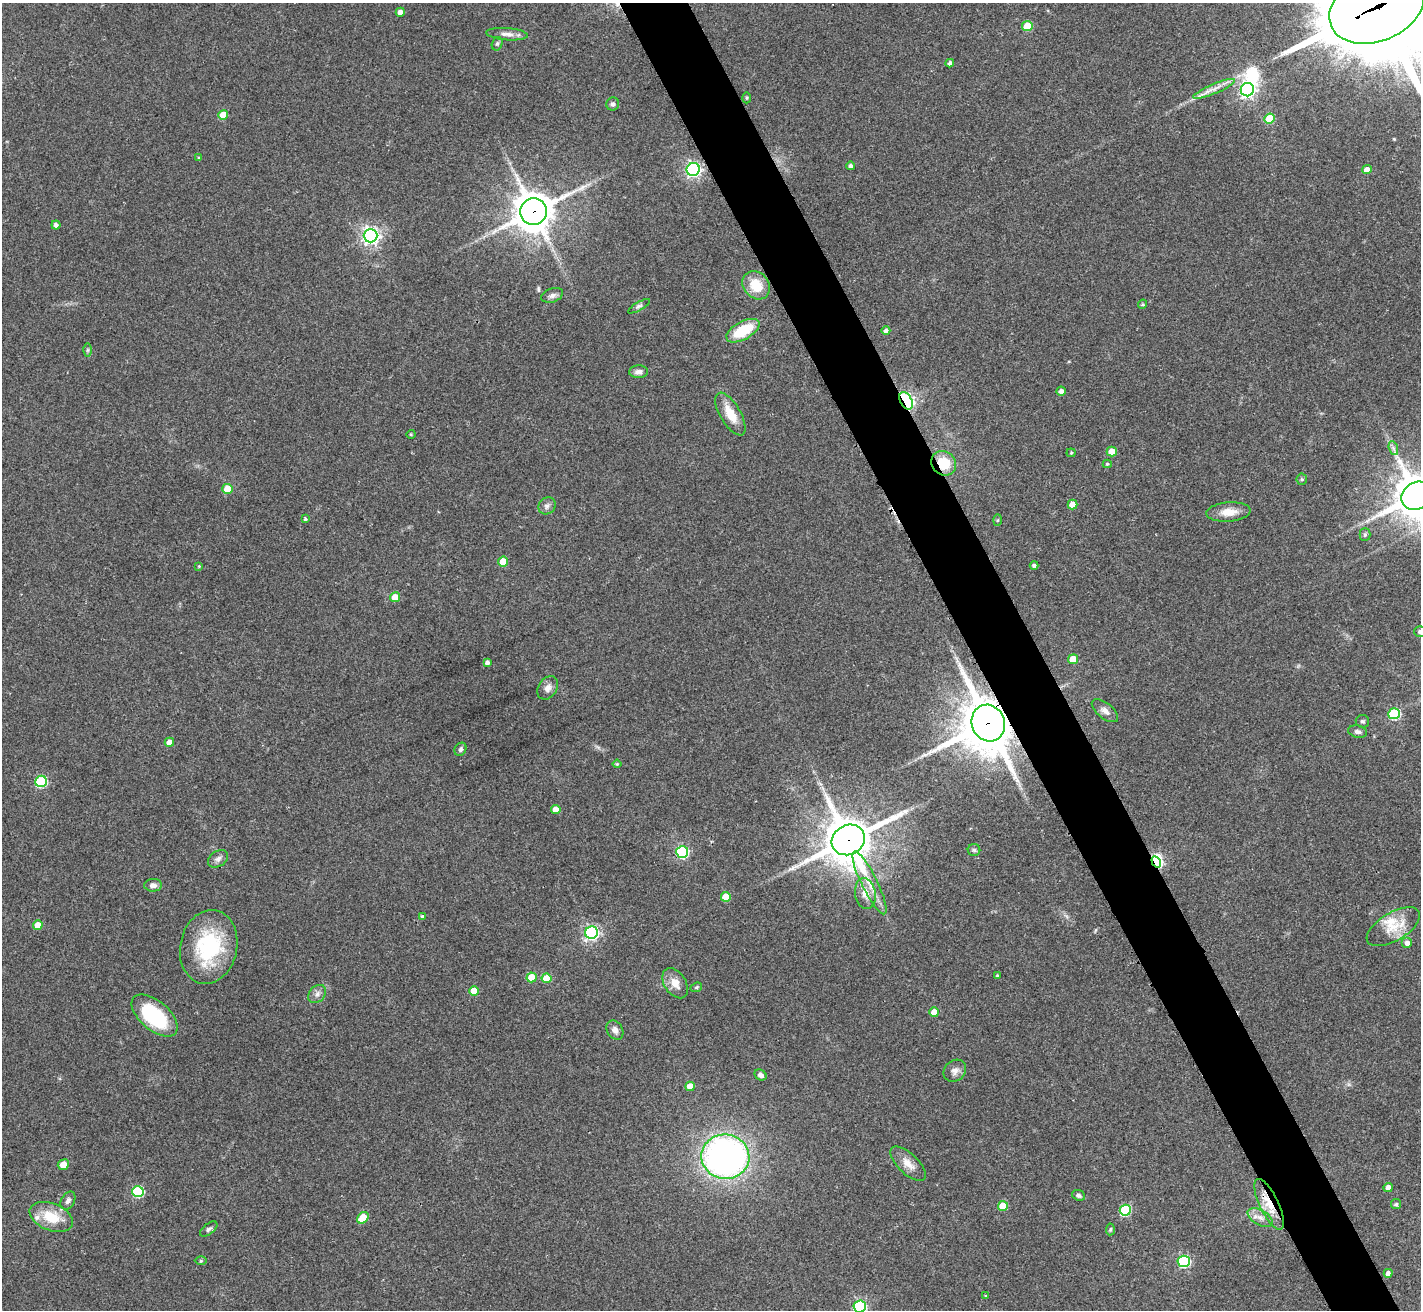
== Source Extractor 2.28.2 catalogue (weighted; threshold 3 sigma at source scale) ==
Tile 6 of 4 x 4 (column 2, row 2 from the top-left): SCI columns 1438-2856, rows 2925-4232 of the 5709 x 5715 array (HDU 1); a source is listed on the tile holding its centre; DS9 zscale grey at full resolution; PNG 1423 x 1312 px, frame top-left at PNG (2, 3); each listed source drawn as its Kron ellipse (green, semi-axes under 4 px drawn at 4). Shown black and unused: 5% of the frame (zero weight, under 2 of 3 exposures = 2% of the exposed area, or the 3 px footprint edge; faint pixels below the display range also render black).
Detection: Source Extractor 2.28.2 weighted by HDU 2 'WHT'; one run over the whole footprint, this tile lists its part. Background 0.0398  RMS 0.0066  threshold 0.0298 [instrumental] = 3 sigma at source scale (4.5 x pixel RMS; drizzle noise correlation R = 1.50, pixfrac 1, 0.05/0.05 arcsec/px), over >= 5 px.
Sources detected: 118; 2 inside a brighter object's white glare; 2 long thin detections or spike segments (spike, bleed or trail) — neither listed nor drawn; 2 inside a brighter listed object's ellipse — not listed separately; the other 112 listed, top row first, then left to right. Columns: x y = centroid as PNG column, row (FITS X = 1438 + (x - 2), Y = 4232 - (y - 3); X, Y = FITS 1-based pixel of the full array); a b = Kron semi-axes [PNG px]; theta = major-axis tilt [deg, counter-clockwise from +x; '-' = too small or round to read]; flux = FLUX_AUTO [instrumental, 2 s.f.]
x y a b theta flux
1377 7 49 34 23 19000
400 12 4 4 - 3.6
1027 26 5 5 - 24
507 34 21 6 -4 4.3
497 44 7 5 74 1.2
950 63 4 4 - 1.9
1214 89 22 5 23 5.4
1247 90 7 6 - 220
747 98 5 3 - 0.71
613 104 6 6 - 2
223 115 5 5 - 12
1270 119 5 5 - 24
199 158 4 4 - 0.77
851 166 4 4 - 1.9
693 169 6 6 - 180
1367 170 5 4 - 5
534 212 13 13 - 1600
56 225 4 4 - 2.2
371 236 7 7 - 260
756 285 15 12 -46 16
552 295 11 6 20 2.7
1142 304 5 3 - 0.7
639 306 12 4 29 1.7
743 331 18 9 29 24
886 331 4 4 - 1.8
88 350 6 4 89 1
639 372 9 6 3 3.1
1061 391 4 4 - 2.3
906 401 9 6 -60 160
730 414 24 10 -59 12
411 434 4 4 - 0.7
1393 448 7 4 -71 1.6
1112 452 5 5 - 11
1071 453 4 4 - 0.76
944 463 13 11 -42 17
1107 464 4 4 - 0.82
1302 479 5 5 - 0.92
228 489 5 5 - 16
1417 496 16 13 32 2600
1073 504 5 5 - 9.1
547 506 9 8 - 2.4
1228 512 22 9 4 9.3
305 519 4 3 - 1.3
997 520 6 4 88 0.78
1365 534 6 5 - 1.2
503 562 5 5 - 14
1034 565 4 4 - 1.4
199 566 4 3 - 0.54
395 597 5 5 - 10
1420 631 6 5 - 1.2
1073 659 5 5 - 12
487 662 4 4 - 2.3
548 688 12 9 57 3.8
1105 711 15 7 -38 3.8
1394 714 6 5 - 59
1362 721 7 6 - 1.4
988 723 18 16 -68 3200
1358 732 9 6 -12 2.2
169 742 5 4 - 5.2
460 749 7 5 62 1.7
617 764 4 4 - 0.79
41 781 6 5 - 60
556 809 4 4 - 6.9
848 840 17 14 29 2500
974 850 6 6 - 1.4
682 852 6 6 - 82
218 859 11 7 32 2.8
1156 862 6 4 -58 93
869 883 35 8 -64 12
153 885 9 6 1 2.6
865 893 15 10 -82 7.1
726 897 5 5 - 17
422 916 3 3 - 2.2
38 925 5 4 - 11
1393 927 30 14 31 15
592 933 6 6 - 140
1407 943 5 5 - 3.5
209 947 37 28 78 54
997 975 3 3 - 0.83
532 977 5 5 - 16
546 978 5 5 - 15
675 983 16 10 -57 7.3
696 987 6 4 21 0.97
474 991 5 4 - 12
317 994 10 7 47 2.9
934 1012 5 4 - 8.4
155 1016 27 14 -41 50
615 1030 10 7 -57 3.2
955 1071 12 10 43 3.7
760 1075 6 5 - 2.6
690 1086 5 4 - 9.2
725 1157 24 22 -5 240
908 1164 22 10 -43 7.2
63 1165 5 5 - 6.4
1388 1188 4 4 - 4.5
138 1191 6 5 - 56
1079 1195 7 5 -21 1.6
68 1201 10 6 60 2.4
1269 1204 28 9 -64 17
1396 1204 5 5 - 1.1
1003 1206 5 5 - 17
1125 1210 6 5 - 51
51 1217 23 13 -22 18
1260 1217 13 7 -29 4.8
363 1218 6 5 - 22
209 1229 10 5 39 1.7
1110 1229 6 4 85 0.97
201 1261 6 4 1 0.84
1184 1261 6 6 - 77
1388 1273 4 4 - 2.7
986 1296 4 4 - 0.65
860 1307 6 6 - 94
Overlapping masked pixels (flux is a lower limit): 8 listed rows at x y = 1377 7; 534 212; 906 401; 944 463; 988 723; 848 840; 1156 862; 1269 1204
Isophote crosses this tile's border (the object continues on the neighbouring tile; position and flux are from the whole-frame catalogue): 4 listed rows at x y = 1377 7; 1417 496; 1420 631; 860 1307